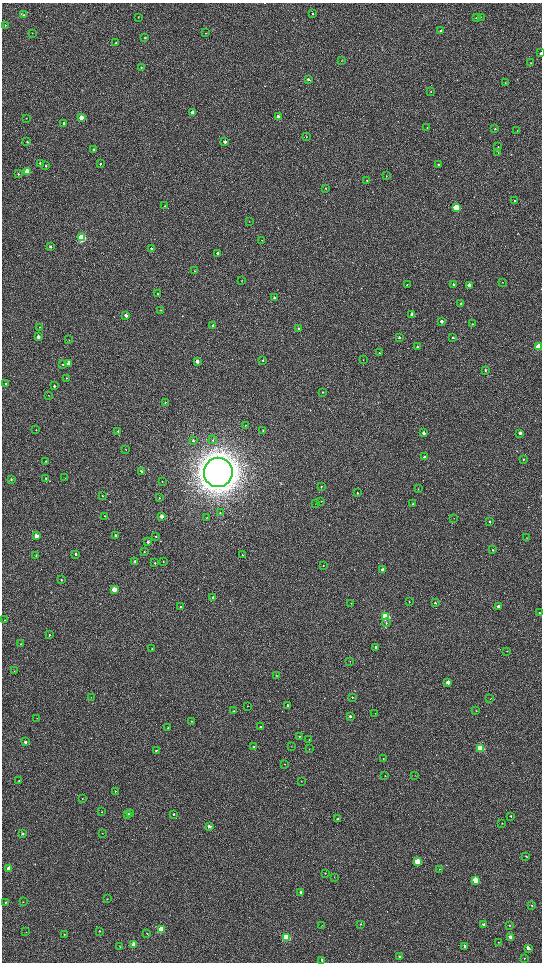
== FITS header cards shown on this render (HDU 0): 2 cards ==
NAXIS1  =                 1080 / length of data axis 1
NAXIS2  =                 1920 / length of data axis 2

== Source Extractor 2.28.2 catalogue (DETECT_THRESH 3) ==
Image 1080 x 1920 px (HDU 0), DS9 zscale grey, zoomed out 1/2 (1 PNG px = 2 x 2 image px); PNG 544 x 964 px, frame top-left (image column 1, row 1919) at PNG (2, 3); each listed source drawn as its Kron ellipse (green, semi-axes under 4 px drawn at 4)
Background 528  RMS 37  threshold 110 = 3 sigma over >= 5 px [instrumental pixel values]
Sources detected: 227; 3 cannot appear on this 1/2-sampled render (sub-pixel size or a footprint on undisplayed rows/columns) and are neither listed nor drawn; the other 224 listed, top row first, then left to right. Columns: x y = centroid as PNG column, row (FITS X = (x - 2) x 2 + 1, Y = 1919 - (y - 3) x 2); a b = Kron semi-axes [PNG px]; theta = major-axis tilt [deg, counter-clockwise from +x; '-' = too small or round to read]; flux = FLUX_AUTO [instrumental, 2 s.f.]
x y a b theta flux
313 14 3 2 - 5.6e+03
23 15 3 3 - 8.1e+03
138 17 2 2 - 2.7e+03
481 17 2 2 - 2.2e+03
476 18 3 3 - 3.6e+03
5 25 3 3 - 5.8e+03
440 31 3 2 - 1.2e+04
32 33 2 2 - 2.3e+03
206 33 4 1 - 2.8e+03
145 38 3 2 - 5.6e+03
116 43 2 2 - 9.6e+03
541 53 2 2 - 1.7e+04
342 60 3 2 - 3.4e+03
530 62 2 2 - 3.2e+03
141 67 3 2 - 6.2e+03
308 79 3 2 - 1.2e+04
505 83 3 2 - 4.0e+03
431 91 3 2 - 3.3e+03
193 112 3 3 - 1.0e+05
278 117 3 2 - 6.3e+04
26 118 2 2 - 2.5e+03
81 118 3 3 - 1.3e+05
64 123 3 2 - 2.6e+04
427 127 2 1 - 2.2e+03
495 129 3 2 - 3.7e+03
517 130 2 1 - 1.9e+03
306 137 3 2 - 2.7e+03
225 141 3 2 - 3.4e+04
27 142 3 2 - 7.6e+03
498 147 2 2 - 2.8e+03
93 149 2 2 - 1.1e+04
498 153 3 2 - 4.2e+03
40 163 3 2 - 1.3e+04
100 164 2 2 - 8.6e+03
46 165 3 2 - 6.2e+03
439 165 2 2 - 1.3e+04
27 171 3 3 - 2.8e+05
18 174 3 2 - 9.7e+03
386 176 2 2 - 2.8e+03
367 181 3 2 - 7.1e+03
326 188 2 2 - 3.0e+03
515 201 2 2 - 1.1e+04
165 206 2 2 - 9.3e+03
456 207 3 3 - 3.9e+05
249 222 3 2 - 2.3e+03
81 238 3 3 - 8.3e+05
262 240 2 2 - 2.6e+03
50 247 3 2 - 1.0e+04
151 248 3 3 - 9.2e+03
218 253 3 2 - 2.8e+04
195 271 3 2 - 3.4e+03
242 281 3 2 - 2.9e+03
502 282 2 2 - 3.0e+03
454 284 2 2 - 8.2e+03
407 285 3 2 - 3.8e+03
469 285 3 3 - 6.8e+04
158 294 3 2 - 6.9e+03
274 298 3 2 - 2.1e+04
461 304 3 2 - 8.2e+03
161 310 3 2 - 3.1e+03
412 314 3 3 - 4.1e+04
126 315 3 3 - 2.9e+04
441 321 3 2 - 2.2e+04
472 324 3 2 - 4.8e+03
213 326 3 2 - 3.5e+04
39 327 3 2 - 3.2e+03
299 329 3 2 - 1.3e+04
38 337 3 2 - 4.0e+04
399 337 3 2 - 1.1e+04
453 337 3 2 - 9.2e+03
69 340 3 1 - 2.3e+03
539 346 3 3 - 3.1e+05
417 347 3 2 - 8.4e+03
379 353 3 3 - 5.2e+03
263 360 3 3 - 5.6e+03
363 360 2 2 - 2.7e+03
197 361 3 2 - 4.8e+04
69 363 3 3 - 1.2e+05
63 364 3 3 - 4.8e+03
485 370 3 2 - 9.8e+03
66 378 3 2 - 3.6e+03
6 383 3 3 - 1.1e+04
54 386 3 2 - 1.2e+04
323 392 3 2 - 4.4e+03
48 395 2 2 - 2.1e+03
165 402 3 2 - 4.7e+03
245 425 3 2 - 4.4e+03
36 430 2 1 - 2.1e+03
263 430 3 2 - 3.5e+03
118 431 3 3 - 8.7e+03
423 433 3 2 - 2.5e+04
520 433 3 2 - 2.7e+04
193 440 3 3 - 8.4e+03
213 440 4 3 - 7.2e+03
126 449 2 2 - 2.7e+03
425 457 3 2 - 2.9e+04
523 459 3 2 - 5.2e+03
46 461 2 2 - 5.6e+03
141 471 3 2 - 9.0e+03
218 472 14 14 - 2.0e+07
46 478 3 2 - 6.1e+03
65 478 3 2 - 2.8e+03
11 479 3 3 - 5.1e+03
162 481 3 2 - 3.7e+03
321 487 3 2 - 5.0e+03
418 488 2 2 - 2.5e+03
357 493 3 2 - 4.2e+03
102 496 3 2 - 5.6e+03
159 498 3 2 - 5.4e+03
321 501 3 2 - 5.9e+03
316 503 3 3 - 5.1e+03
413 504 3 3 - 1.0e+04
220 513 3 3 - 6.6e+03
105 516 3 2 - 3.9e+03
161 516 3 2 - 6.6e+04
206 517 3 2 - 3.8e+03
454 518 2 1 - 1.9e+03
490 521 3 3 - 7.6e+03
115 535 3 2 - 9.7e+03
36 536 3 2 - 8.1e+04
156 537 3 2 - 4.5e+03
527 538 2 2 - 2.4e+03
148 542 3 2 - 1.8e+04
492 550 2 2 - 6.3e+03
144 552 3 3 - 5.4e+03
75 554 3 2 - 1.3e+04
36 555 3 2 - 9.8e+03
242 555 3 3 - 4.3e+03
135 561 3 2 - 1.2e+04
163 562 3 2 - 4.0e+03
155 563 3 2 - 4.5e+03
323 565 3 2 - 3.6e+03
383 570 3 2 - 6.2e+04
61 580 3 2 - 6.7e+03
114 590 3 3 - 1.9e+05
213 597 3 3 - 1.5e+04
409 601 2 2 - 3.2e+03
351 603 3 2 - 2.4e+03
435 603 3 2 - 1.1e+04
498 606 2 2 - 2.4e+04
180 607 2 2 - 7.5e+03
539 613 2 2 - 4.9e+03
385 616 3 3 - 7.9e+05
5 620 3 3 - 5.5e+03
386 623 4 3 - 7.8e+03
50 635 2 2 - 7.5e+03
21 644 3 2 - 3.6e+03
376 647 3 2 - 1.8e+04
152 649 3 2 - 4.3e+03
507 651 2 2 - 2.3e+03
350 661 3 2 - 2.7e+03
14 671 3 2 - 3.5e+03
277 675 3 2 - 3.5e+03
448 682 3 3 - 6.7e+04
91 697 2 1 - 1.7e+03
352 697 3 3 - 6.4e+03
490 699 2 1 - 2.5e+03
247 706 2 2 - 2.5e+03
288 706 2 2 - 2.3e+04
234 711 2 2 - 5.7e+03
476 711 3 2 - 2.5e+03
375 713 2 2 - 2.1e+03
350 716 3 2 - 1.8e+04
37 718 2 2 - 2.8e+03
191 721 3 2 - 4.1e+03
168 727 2 2 - 3.7e+03
260 727 2 2 - 1.2e+04
300 736 3 2 - 7.1e+03
309 740 2 2 - 2.4e+03
25 742 3 2 - 2.3e+04
291 746 2 2 - 2.2e+03
254 747 2 2 - 1.7e+04
481 748 3 3 - 4.4e+05
309 749 2 2 - 2.2e+03
156 750 3 2 - 6.1e+03
383 758 2 2 - 5.1e+03
285 764 2 2 - 2.4e+03
415 775 2 1 - 1.9e+03
385 776 2 1 - 2.1e+03
19 780 2 2 - 3.4e+03
301 781 2 2 - 2.1e+03
115 791 2 2 - 5.9e+03
82 799 2 2 - 3.2e+03
102 812 2 2 - 2.8e+03
127 814 2 2 - 4.3e+04
130 814 3 3 - 1.5e+04
173 814 2 2 - 1.0e+04
511 816 2 2 - 5.2e+03
337 819 2 2 - 1.8e+04
502 823 2 2 - 3.1e+03
209 826 3 2 - 3.3e+04
22 833 3 2 - 1.7e+04
102 833 2 1 - 2.1e+03
526 856 3 3 - 4.8e+03
417 861 3 3 - 3.7e+05
9 868 3 3 - 1.1e+05
439 869 2 2 - 2.9e+03
325 873 2 1 - 3.2e+03
334 877 2 2 - 2.6e+03
476 881 4 3 - 2.6e+05
301 892 2 2 - 1.7e+04
107 899 3 2 - 3.0e+03
5 902 2 2 - 7.6e+03
23 902 2 1 - 2.0e+03
532 905 3 2 - 5.6e+03
361 924 2 2 - 4.4e+03
484 924 3 3 - 2.2e+04
322 925 2 2 - 2.2e+03
509 925 3 2 - 3.7e+03
161 930 3 3 - 4.4e+05
100 931 2 2 - 4.5e+03
26 932 2 1 - 1.9e+03
147 933 3 2 - 5.3e+03
64 934 2 2 - 3.7e+03
286 937 3 3 - 5.7e+05
511 937 3 2 - 5.9e+04
498 942 3 2 - 3.6e+03
134 944 3 3 - 1.2e+05
120 946 3 2 - 3.0e+03
465 946 3 2 - 2.4e+04
528 948 3 2 - 4.1e+04
400 957 3 2 - 2.3e+04
524 958 3 2 - 3.3e+03
322 960 3 3 - 1.2e+04
At the frame edge (FLAGS 8, measured only in part): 1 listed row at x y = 541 53
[3 sub-pixel or undisplayed-footprint detections neither listed nor drawn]